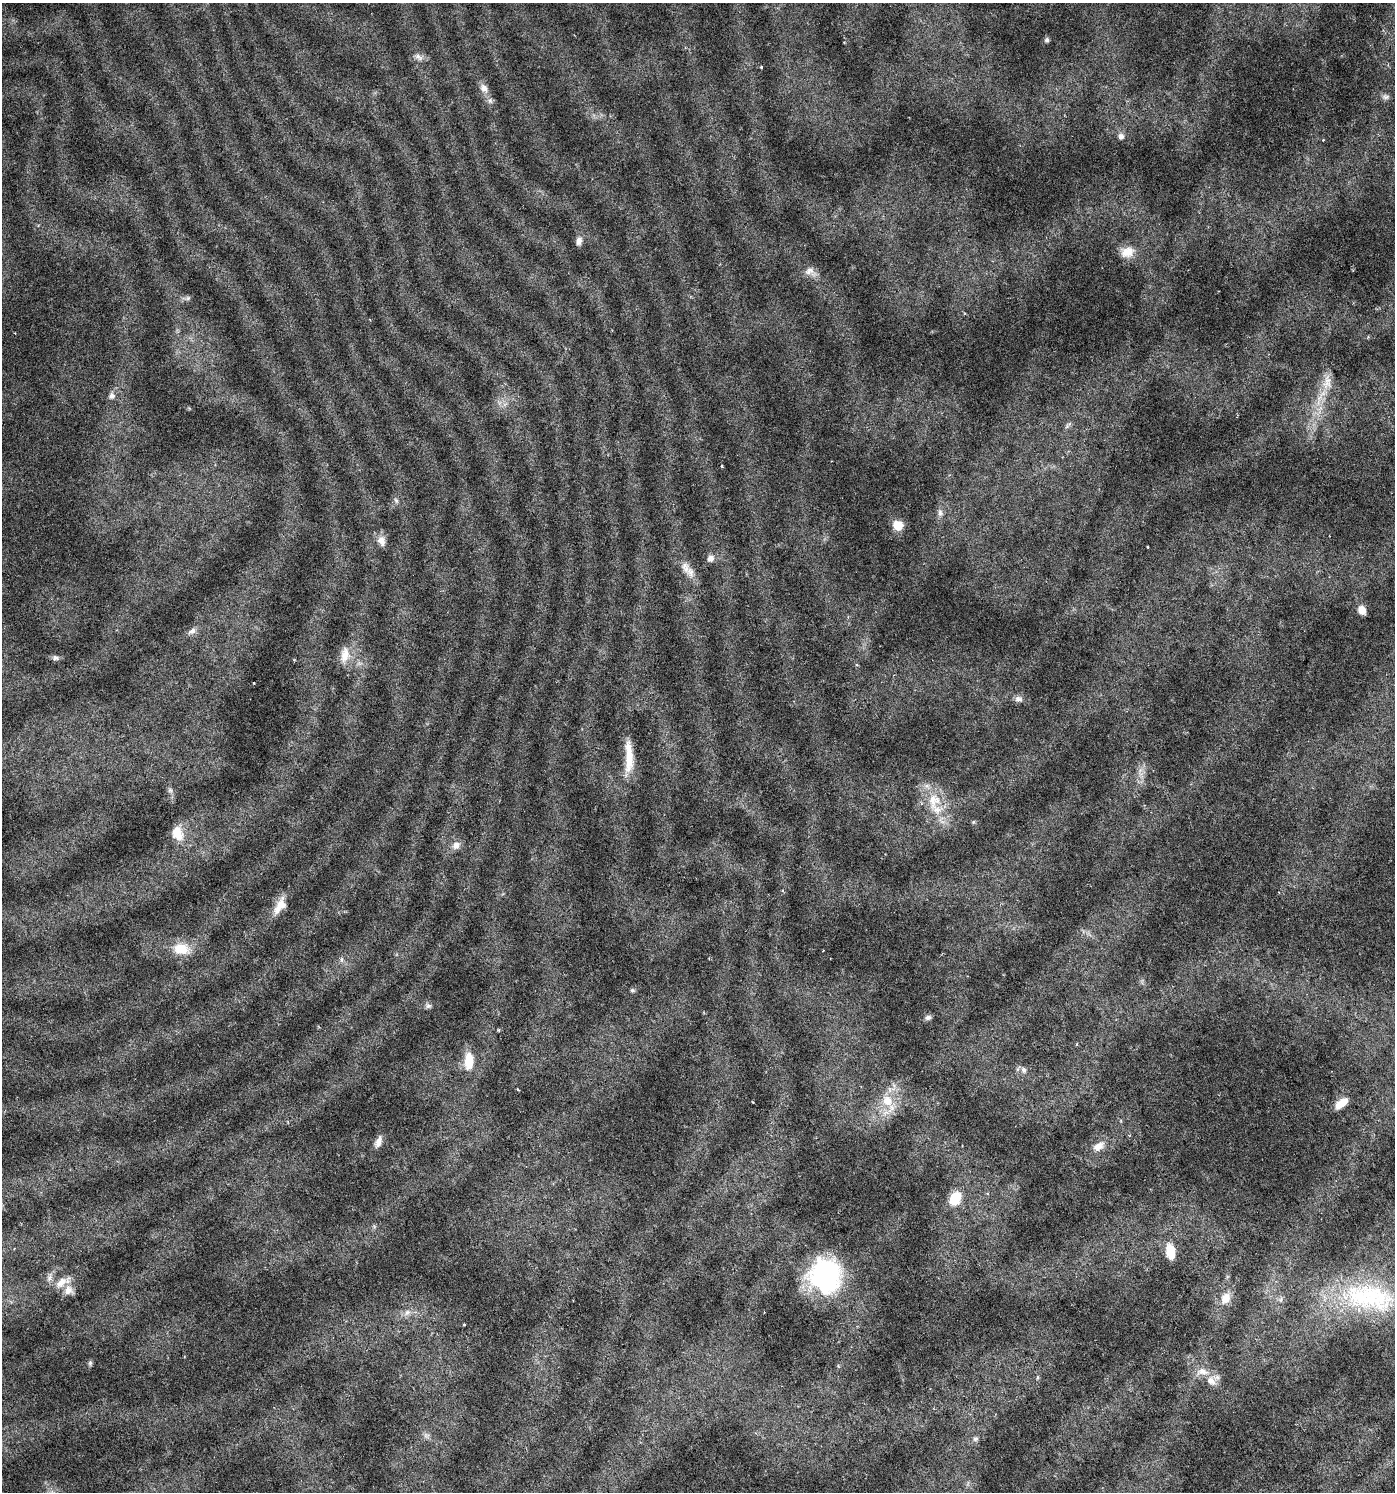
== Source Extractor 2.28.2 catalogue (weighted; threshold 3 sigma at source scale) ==
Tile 6 of 4 x 4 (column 2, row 2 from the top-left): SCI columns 1524-2916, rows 2982-4471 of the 5896 x 5961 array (HDU 1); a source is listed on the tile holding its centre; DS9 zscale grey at full resolution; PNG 1397 x 1494 px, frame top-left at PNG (2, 3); no overlay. Nothing masked; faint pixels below the display range render black.
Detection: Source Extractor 2.28.2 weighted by HDU 2 'WHT'; one run over the whole footprint, this tile lists its part. Background 0.0224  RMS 0.0023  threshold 0.00929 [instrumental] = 3 sigma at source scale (4.09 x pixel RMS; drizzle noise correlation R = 1.36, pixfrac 0.8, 0.0396/0.0396 arcsec/px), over >= 5 px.
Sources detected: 66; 3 inside a brighter listed object's ellipse — not listed separately; the other 63 listed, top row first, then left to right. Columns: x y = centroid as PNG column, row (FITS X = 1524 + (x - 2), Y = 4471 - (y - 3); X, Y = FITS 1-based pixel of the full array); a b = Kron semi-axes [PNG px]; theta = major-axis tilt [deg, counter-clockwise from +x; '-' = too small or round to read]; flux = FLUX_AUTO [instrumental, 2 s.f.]
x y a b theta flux
1047 40 6 5 - 0.46
418 57 13 7 -32 0.98
761 67 3 3 - 0.21
484 88 13 9 -60 1.4
1386 97 9 6 1 0.59
1121 136 7 6 - 0.82
1323 140 3 2 - 0.17
579 241 11 8 76 1
1127 252 18 13 15 3
810 271 17 11 -22 1.7
188 298 7 4 45 0.41
370 320 3 2 - 0.14
1327 382 24 11 80 3.3
112 396 9 8 - 0.85
722 466 3 2 - 0.21
396 500 7 4 -45 0.41
940 513 11 6 85 0.85
898 525 10 9 - 2.8
382 541 14 10 -67 1.6
1147 547 3 2 - 0.18
710 558 10 8 41 1.1
685 567 20 9 -68 2.3
1362 610 9 7 -68 1.7
192 631 13 7 28 0.95
345 655 23 12 80 3
55 658 8 7 - 0.62
254 683 3 2 - 0.16
1018 699 11 8 1 0.93
629 757 41 9 -89 4.9
170 790 7 6 - 0.49
934 801 28 18 82 6.3
177 833 17 12 -66 3.9
456 845 11 9 44 1.4
280 906 25 11 60 2.9
181 949 23 16 -6 4.6
342 960 9 4 82 0.48
632 990 7 5 -18 0.34
428 1006 8 6 14 0.57
928 1017 8 6 23 0.59
498 1030 5 3 - 0.21
1077 1044 4 3 - 0.22
469 1061 21 11 88 4
1023 1070 9 7 -61 0.78
518 1090 4 2 - 0.21
887 1101 17 14 -72 4.5
1341 1103 15 7 39 2.7
378 1142 14 7 68 1.5
1098 1147 16 9 36 1.9
955 1199 15 11 60 5
1170 1252 19 11 -80 3.4
825 1275 35 34 - 30
49 1277 12 7 72 1
61 1282 19 11 41 2.4
68 1290 11 11 - 1.8
1225 1298 13 10 57 2.5
1373 1298 61 40 -18 30
1281 1300 8 4 81 0.45
407 1312 10 7 47 0.95
464 1325 4 2 - 0.18
90 1363 7 6 - 0.38
1202 1372 19 10 -3 2.5
1037 1377 5 4 - 0.31
975 1439 8 7 - 0.56
Unlisted compact peaks at least as high as the median listed source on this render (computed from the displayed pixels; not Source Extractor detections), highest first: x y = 973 822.